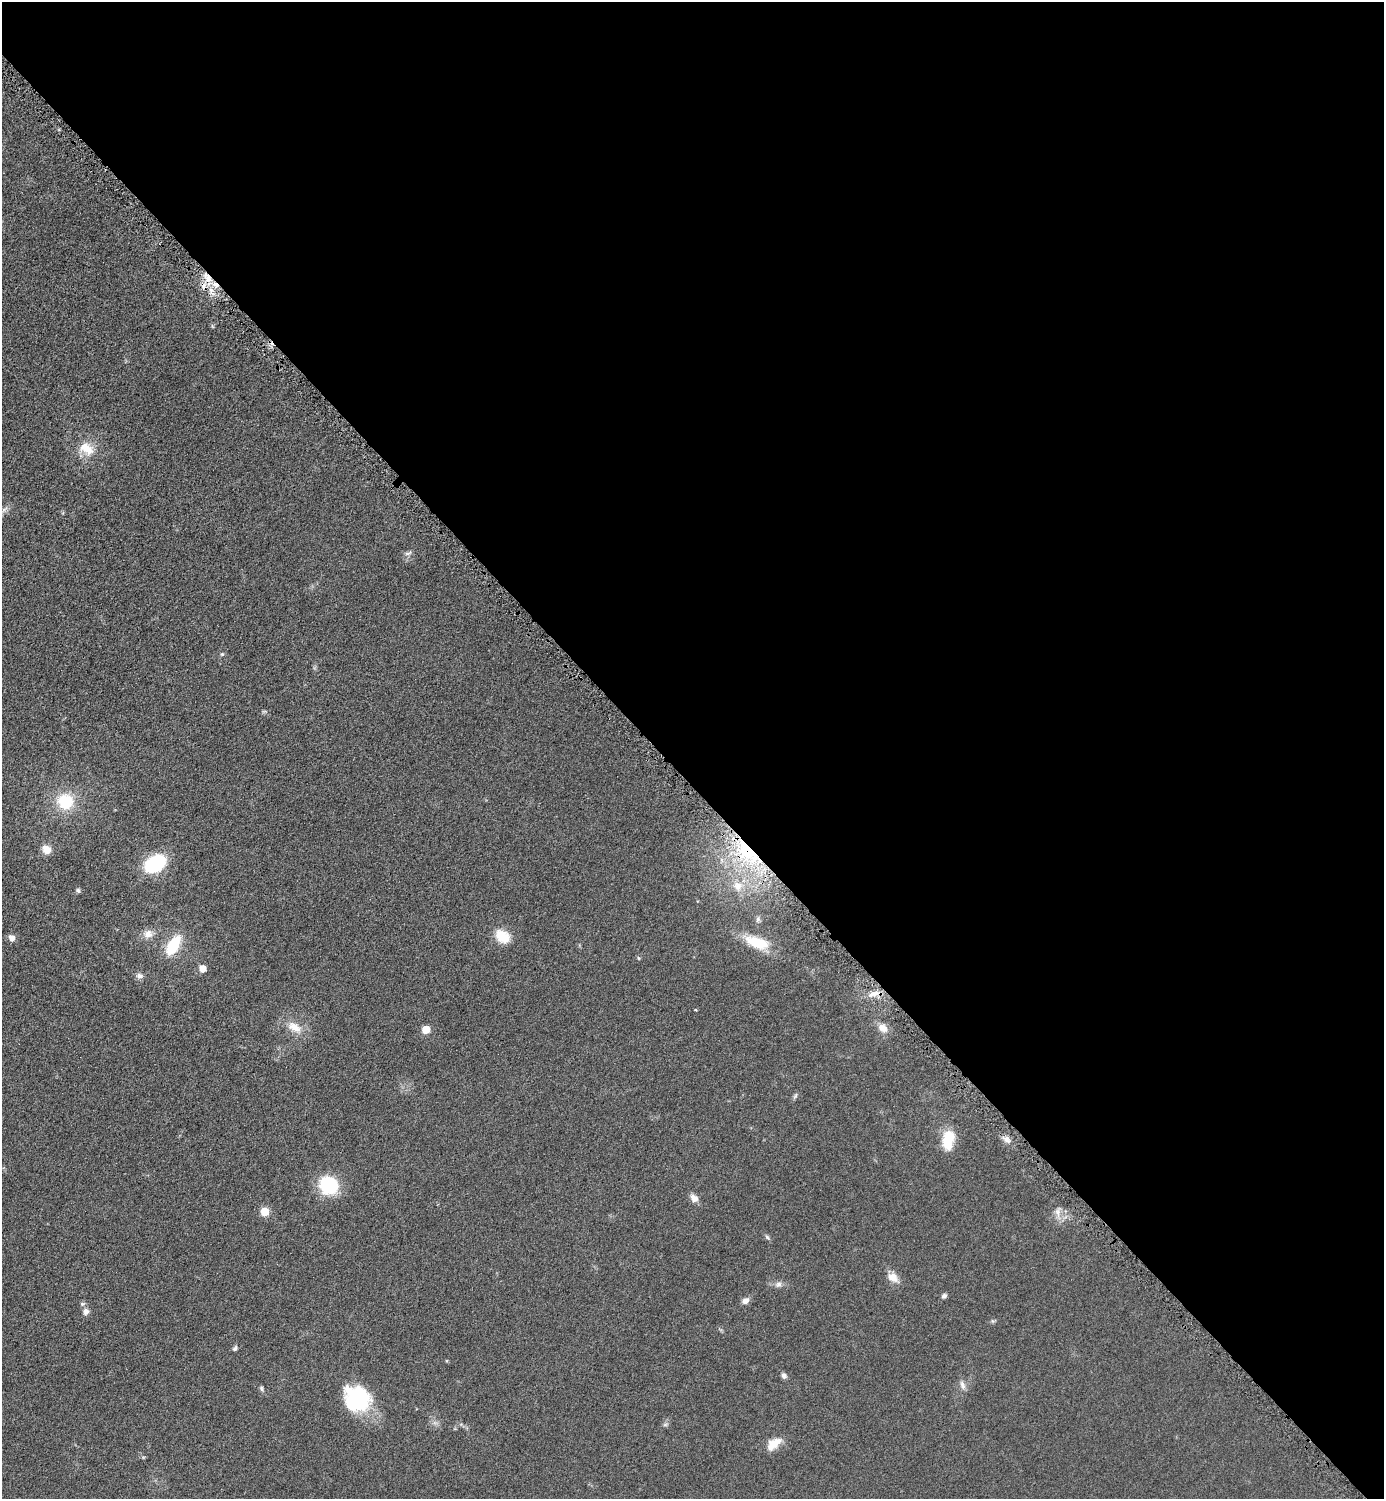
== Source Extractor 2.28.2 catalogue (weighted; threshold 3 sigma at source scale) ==
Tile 8 of 4 x 4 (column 4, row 2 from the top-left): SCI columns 4464-5845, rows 3011-4507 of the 6019 x 6019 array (HDU 1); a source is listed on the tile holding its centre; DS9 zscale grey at full resolution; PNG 1386 x 1501 px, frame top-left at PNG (2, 2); no overlay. Shown black and unused: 52% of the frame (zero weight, under 4 of 8 exposures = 1% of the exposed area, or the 3 px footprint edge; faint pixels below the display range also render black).
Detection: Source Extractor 2.28.2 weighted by HDU 2 'WHT'; one run over the whole footprint, this tile lists its part. Background 0.0761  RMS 0.0057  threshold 0.0234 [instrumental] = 3 sigma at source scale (4.09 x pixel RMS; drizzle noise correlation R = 1.36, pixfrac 0.8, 0.05/0.05 arcsec/px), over >= 5 px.
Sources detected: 51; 2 inside a brighter object's white glare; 2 cosmic-ray / hot-pixel residue — not listed; the other 47 listed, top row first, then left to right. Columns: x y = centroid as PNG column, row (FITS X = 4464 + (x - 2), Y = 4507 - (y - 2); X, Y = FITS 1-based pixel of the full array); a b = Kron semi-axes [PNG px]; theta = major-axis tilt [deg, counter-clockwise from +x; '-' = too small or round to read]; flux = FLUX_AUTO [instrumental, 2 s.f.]
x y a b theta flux
208 278 14 8 -57 6.9
212 326 6 4 -71 0.62
86 449 23 16 -31 11
4 509 11 4 39 1.7
408 553 12 5 25 1.6
222 654 6 5 - 0.78
65 802 16 15 - 23
46 850 10 9 - 5.5
747 852 44 18 -49 45
722 860 7 4 -71 1.2
155 864 15 10 29 60
738 886 16 14 -34 9
78 890 6 5 - 1.1
758 919 9 5 74 1.5
148 934 13 11 12 4.7
502 936 20 15 -37 9.9
12 938 8 6 -57 3.1
757 942 33 13 -19 17
173 945 16 8 60 30
638 958 5 3 - 0.6
202 968 5 5 - 8
139 976 10 8 1 2.1
874 994 20 6 11 5.2
294 1027 22 12 -29 8.4
883 1028 14 9 -37 4.8
426 1030 5 5 - 13
795 1096 9 4 55 1.1
1006 1139 10 7 -72 2.6
947 1142 20 14 -74 12
329 1185 16 14 -34 37
694 1198 10 7 -47 3.7
265 1212 5 5 - 16
1058 1212 14 7 -80 3.7
767 1237 8 4 -45 1
893 1277 17 11 -36 5.4
778 1284 9 8 - 2.2
944 1296 7 5 43 1.4
745 1301 10 7 33 2.5
82 1304 7 6 - 1.1
86 1312 8 7 - 2.4
235 1348 7 5 62 1.1
784 1376 7 6 - 1.8
962 1385 12 7 -71 2.6
261 1388 8 5 -73 1
356 1400 34 27 -37 42
665 1425 7 4 1 0.91
774 1444 21 11 39 7.2
Overlapping masked pixels (flux is a lower limit): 3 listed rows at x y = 208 278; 747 852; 874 994